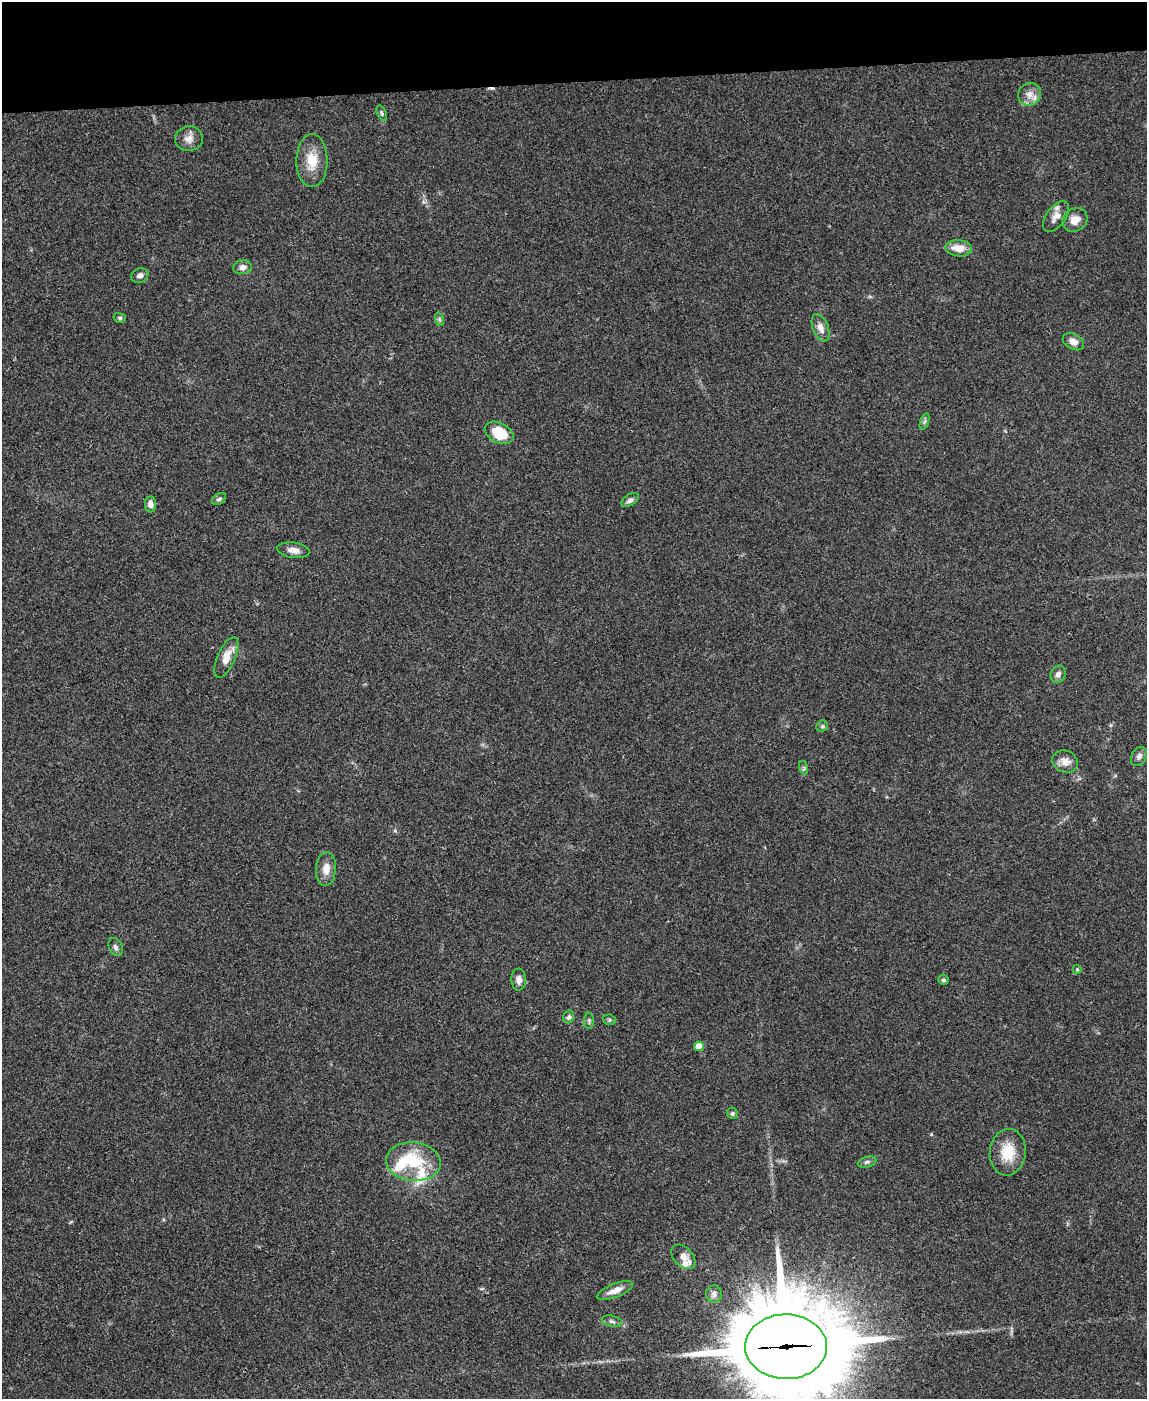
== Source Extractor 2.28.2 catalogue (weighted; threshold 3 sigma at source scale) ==
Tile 3 of 4 x 3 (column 3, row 1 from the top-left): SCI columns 2293-3437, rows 3033-4429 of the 4582 x 4561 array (HDU 1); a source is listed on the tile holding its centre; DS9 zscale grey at full resolution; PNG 1149 x 1401 px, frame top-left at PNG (2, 2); each listed source drawn as its Kron ellipse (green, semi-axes under 4 px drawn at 4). Shown black and unused: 6% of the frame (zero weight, under 3 of 4 exposures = <1% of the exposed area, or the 3 px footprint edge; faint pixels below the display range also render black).
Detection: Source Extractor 2.28.2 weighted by HDU 2 'WHT'; one run over the whole footprint, this tile lists its part. Background 0.0661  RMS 0.0051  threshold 0.0232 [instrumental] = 3 sigma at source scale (4.5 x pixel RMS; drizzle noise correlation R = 1.50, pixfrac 1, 0.05/0.05 arcsec/px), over >= 5 px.
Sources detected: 47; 1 cosmic-ray / hot-pixel residue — neither listed nor drawn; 3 inside a brighter listed object's ellipse — not listed separately; the other 43 listed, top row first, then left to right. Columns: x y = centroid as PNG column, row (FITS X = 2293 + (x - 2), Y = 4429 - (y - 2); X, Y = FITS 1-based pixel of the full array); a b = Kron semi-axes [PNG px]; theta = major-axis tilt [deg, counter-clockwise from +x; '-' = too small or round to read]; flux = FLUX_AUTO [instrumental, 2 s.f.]
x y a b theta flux
1030 94 12 11 - 4.6
382 113 8 4 -70 1
189 139 14 12 10 4.1
312 161 26 15 90 11
1056 217 18 9 54 4.4
1075 220 13 11 36 4.9
959 248 13 8 -6 6.7
242 267 9 7 7 2.5
140 276 9 7 21 2.1
120 318 6 5 - 0.92
439 319 7 4 -72 1.1
820 328 14 7 -68 3.7
1073 341 11 7 -30 3.2
924 421 9 4 71 0.97
499 433 15 10 -26 15
219 499 7 5 34 1.2
630 500 10 5 30 1.8
151 504 8 5 -88 3.2
293 550 16 7 -8 3.6
226 657 22 9 66 7.5
1058 674 9 7 67 2.2
822 726 6 5 - 0.86
1139 756 10 7 61 2
1065 762 13 11 -26 4.4
804 768 7 4 -71 0.81
326 869 17 10 87 5
116 947 9 6 -65 1.6
1077 969 4 4 - 0.57
519 980 11 7 -87 2.5
943 980 5 5 - 1
569 1017 6 5 - 1.3
609 1020 6 5 - 0.99
589 1021 8 5 -90 1
699 1046 5 4 - 7
732 1113 5 5 - 0.93
1008 1152 23 18 85 13
413 1162 27 19 -5 23
867 1162 9 5 15 1.4
683 1257 14 9 -46 4.5
615 1291 19 6 21 4.9
714 1294 8 8 - 2.3
612 1321 10 5 -12 1.5
786 1347 41 32 -1 10000
Overlapping masked pixels (flux is a lower limit): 1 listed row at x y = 786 1347
Isophote crosses this tile's border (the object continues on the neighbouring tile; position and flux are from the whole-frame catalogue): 1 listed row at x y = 786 1347